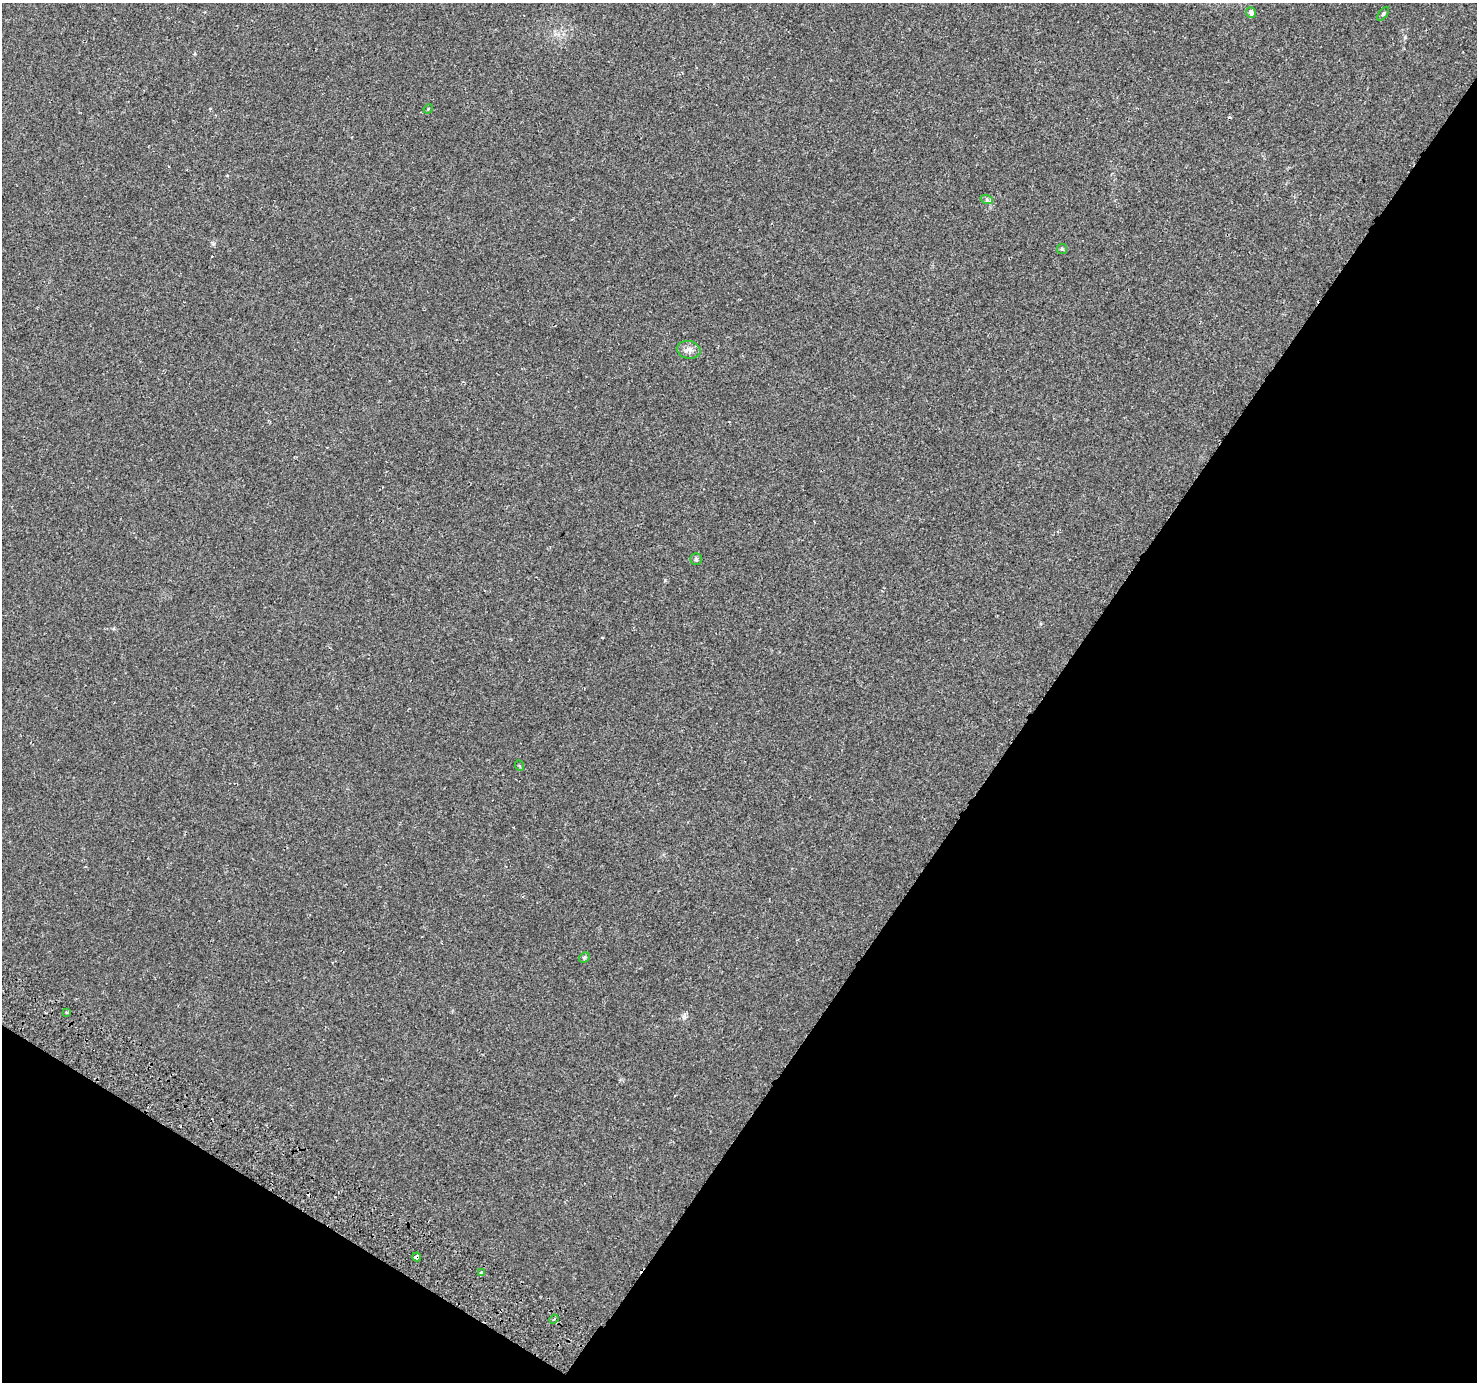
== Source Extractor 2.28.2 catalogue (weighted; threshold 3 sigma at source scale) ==
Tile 15 of 4 x 4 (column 3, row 4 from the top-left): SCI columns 2983-4457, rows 238-1617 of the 5972 x 6063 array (HDU 1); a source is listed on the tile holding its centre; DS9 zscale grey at full resolution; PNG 1479 x 1384 px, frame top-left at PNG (2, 3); each listed source drawn as its Kron ellipse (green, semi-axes under 4 px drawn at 4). Shown black and unused: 34% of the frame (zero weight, under 2 of 3 exposures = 3% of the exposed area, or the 3 px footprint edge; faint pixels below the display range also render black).
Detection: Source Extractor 2.28.2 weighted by HDU 2 'WHT'; one run over the whole footprint, this tile lists its part. Background 0.00391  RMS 0.0022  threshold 0.00985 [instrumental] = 3 sigma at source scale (4.5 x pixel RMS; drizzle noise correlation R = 1.50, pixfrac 1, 0.0396/0.0396 arcsec/px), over >= 5 px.
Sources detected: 16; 3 cosmic-ray / hot-pixel residue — neither listed nor drawn; the other 13 listed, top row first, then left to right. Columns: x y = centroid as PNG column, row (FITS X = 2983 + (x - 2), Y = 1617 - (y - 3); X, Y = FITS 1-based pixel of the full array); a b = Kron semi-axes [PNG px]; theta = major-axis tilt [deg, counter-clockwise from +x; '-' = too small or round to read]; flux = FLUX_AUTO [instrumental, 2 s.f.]
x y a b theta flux
1251 13 5 5 - 0.99
1383 14 8 4 55 0.31
428 109 5 4 - 0.21
987 200 6 4 -18 0.4
1062 249 5 5 - 0.3
689 350 12 9 -12 1.2
696 559 6 6 - 0.35
520 766 5 3 - 0.21
584 958 6 4 47 0.31
67 1012 3 2 - 0.28
417 1257 4 4 - 2.7
481 1273 4 3 - 0.43
554 1319 5 3 - 0.25
Overlapping masked pixels (flux is a lower limit): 1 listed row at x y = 417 1257